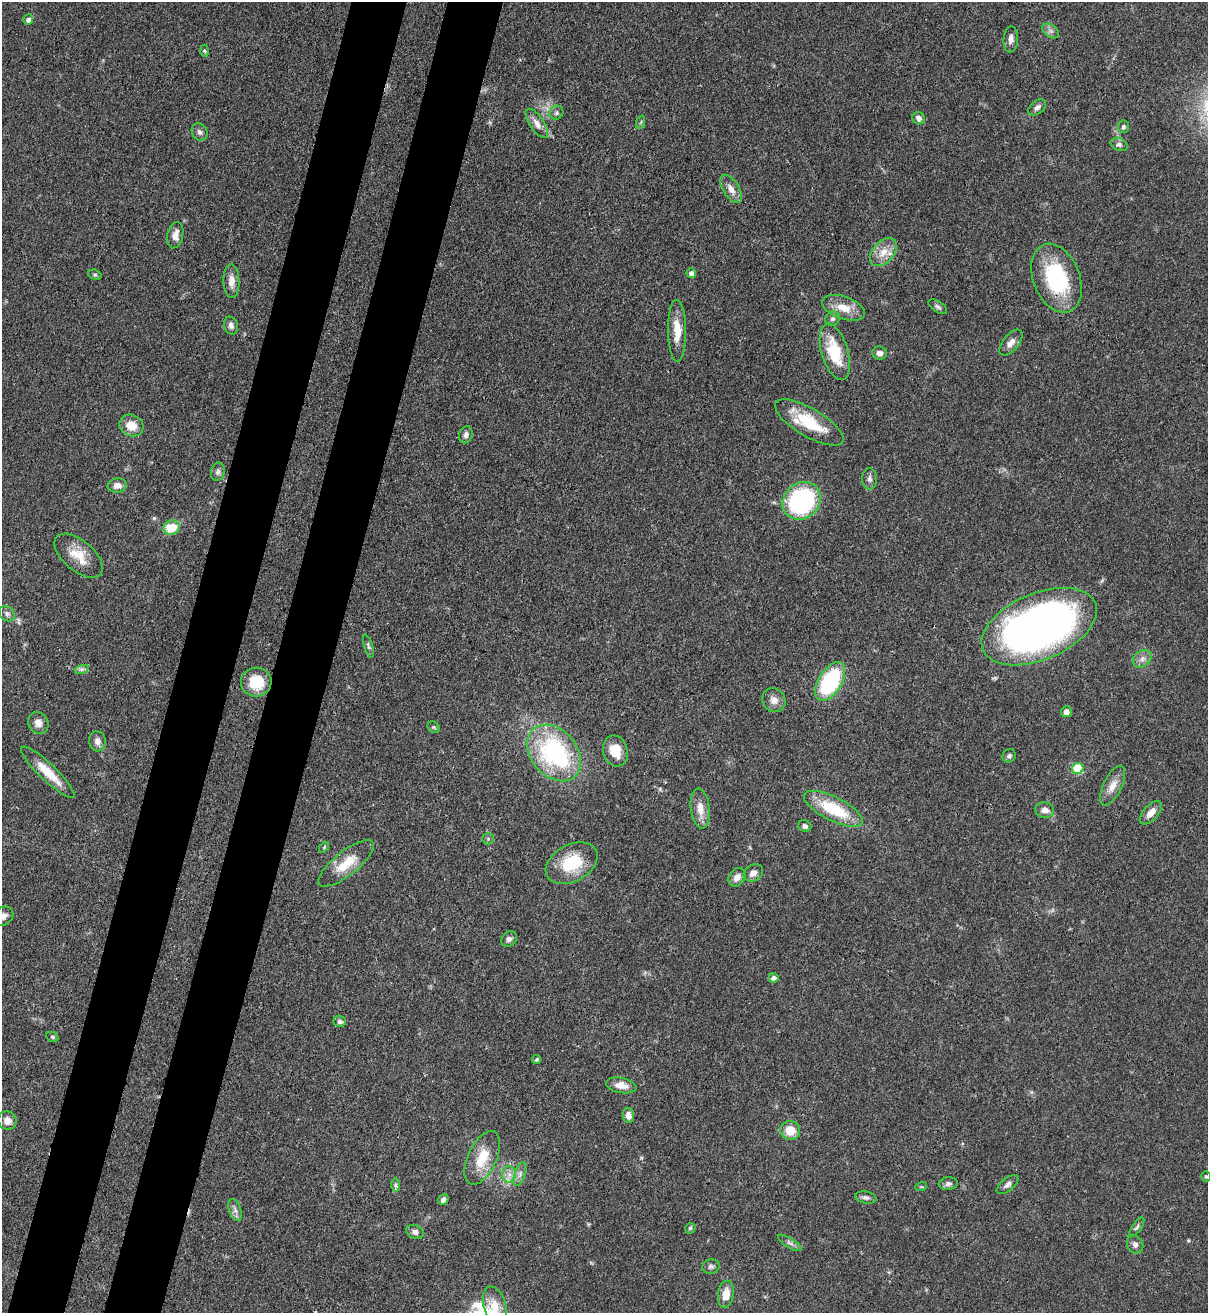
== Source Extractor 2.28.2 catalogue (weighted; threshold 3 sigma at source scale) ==
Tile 7 of 4 x 4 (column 3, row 2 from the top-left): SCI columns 2636-3841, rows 2653-3963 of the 5389 x 5307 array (HDU 1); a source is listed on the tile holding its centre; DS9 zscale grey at full resolution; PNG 1210 x 1315 px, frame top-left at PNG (2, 2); each listed source drawn as its Kron ellipse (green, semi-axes under 4 px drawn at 4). Shown black and unused: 9% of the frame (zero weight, under 3 of 4 exposures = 7% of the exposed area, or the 3 px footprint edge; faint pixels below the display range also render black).
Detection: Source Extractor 2.28.2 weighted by HDU 2 'WHT'; one run over the whole footprint, this tile lists its part. Background 0.0823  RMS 0.0039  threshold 0.0174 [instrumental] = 3 sigma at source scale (4.5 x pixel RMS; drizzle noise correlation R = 1.50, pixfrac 1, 0.05/0.05 arcsec/px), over >= 5 px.
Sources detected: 94; all 94 listed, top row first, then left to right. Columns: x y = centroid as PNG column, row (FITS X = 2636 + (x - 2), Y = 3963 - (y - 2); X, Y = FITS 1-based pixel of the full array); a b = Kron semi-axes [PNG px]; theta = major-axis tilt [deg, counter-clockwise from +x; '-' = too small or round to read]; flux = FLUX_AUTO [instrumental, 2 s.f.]
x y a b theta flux
28 19 5 5 - 1.4
1051 31 9 6 -36 1.3
1011 39 13 7 86 2.3
205 51 6 4 -87 0.6
1037 107 10 6 37 1.4
556 113 7 6 - 1
919 118 6 6 - 1.8
641 122 7 4 71 0.63
537 123 17 7 -56 2.8
1123 127 6 5 - 0.96
200 132 9 7 -55 1.4
1119 144 9 6 -24 1.3
731 189 16 8 -58 3.2
175 235 13 8 78 3
883 252 16 10 49 5.1
691 273 5 5 - 1.7
95 275 7 5 -18 0.69
1056 278 36 23 -69 34
231 281 17 8 -88 3.1
938 307 10 5 -34 1.1
844 308 22 11 -19 6.9
832 319 8 6 39 1
231 326 9 7 -70 1.7
677 331 31 9 -89 7.2
1011 342 15 8 50 2.7
835 352 29 13 -73 17
879 353 7 6 - 1.9
809 422 39 14 -30 17
131 425 12 10 -25 5.7
466 435 9 6 74 1.4
218 472 9 6 76 1.4
869 479 11 7 -90 1.6
117 485 9 7 5 2.6
802 501 20 17 43 60
172 528 8 7 - 9.3
78 556 29 15 -40 8.2
7 614 9 7 -41 1.2
1039 627 61 33 23 240
368 646 12 4 -72 0.83
1142 659 10 7 37 2
82 669 7 4 18 0.92
256 682 15 14 - 11
830 682 22 11 59 41
774 700 12 11 - 3.1
1066 712 5 5 - 2.1
38 723 11 9 -59 2.7
433 727 7 5 -35 0.6
97 741 10 8 -83 1.9
615 751 16 12 -74 7.8
554 753 31 23 -50 55
1009 756 7 6 - 1.1
1078 769 6 5 - 18
48 772 36 8 -44 9.3
1113 785 21 9 64 4.1
700 809 20 9 -82 5
833 809 32 12 -27 20
1045 810 9 7 -6 2.4
1151 813 14 7 48 3.2
805 826 7 5 -26 1.2
488 839 6 5 - 0.61
324 847 6 4 47 0.45
346 863 34 12 39 9.2
572 863 28 18 29 17
753 873 10 8 30 2.3
737 877 10 7 54 2.4
3 916 10 9 - 2
509 939 8 7 - 1.4
774 978 5 4 - 1.5
340 1021 6 5 - 1.1
52 1037 6 5 - 0.64
536 1060 5 4 - 0.66
621 1085 15 7 -10 3.9
628 1115 7 5 -83 2.5
7 1121 9 9 - 3.3
790 1130 10 9 - 7
482 1158 29 14 65 11
509 1174 8 7 - 2.3
520 1174 12 5 70 1.7
1206 1176 5 4 - 0.48
948 1184 9 6 7 1.3
396 1185 7 4 -90 0.82
1007 1185 13 6 39 1.6
921 1187 6 4 17 0.46
866 1198 11 6 -9 1.3
443 1199 6 5 - 1.6
235 1210 11 6 -71 1.5
1137 1227 11 4 54 0.91
690 1228 6 4 44 0.56
415 1232 9 6 -22 1.6
790 1243 13 5 -32 1.3
1135 1244 9 7 -61 1.5
711 1267 9 7 14 1.1
726 1294 13 8 82 4.9
495 1306 20 11 -76 6.7
Overlapping masked pixels (flux is a lower limit): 1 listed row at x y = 1056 278
Isophote crosses this tile's border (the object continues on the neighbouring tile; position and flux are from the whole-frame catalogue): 1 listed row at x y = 3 916